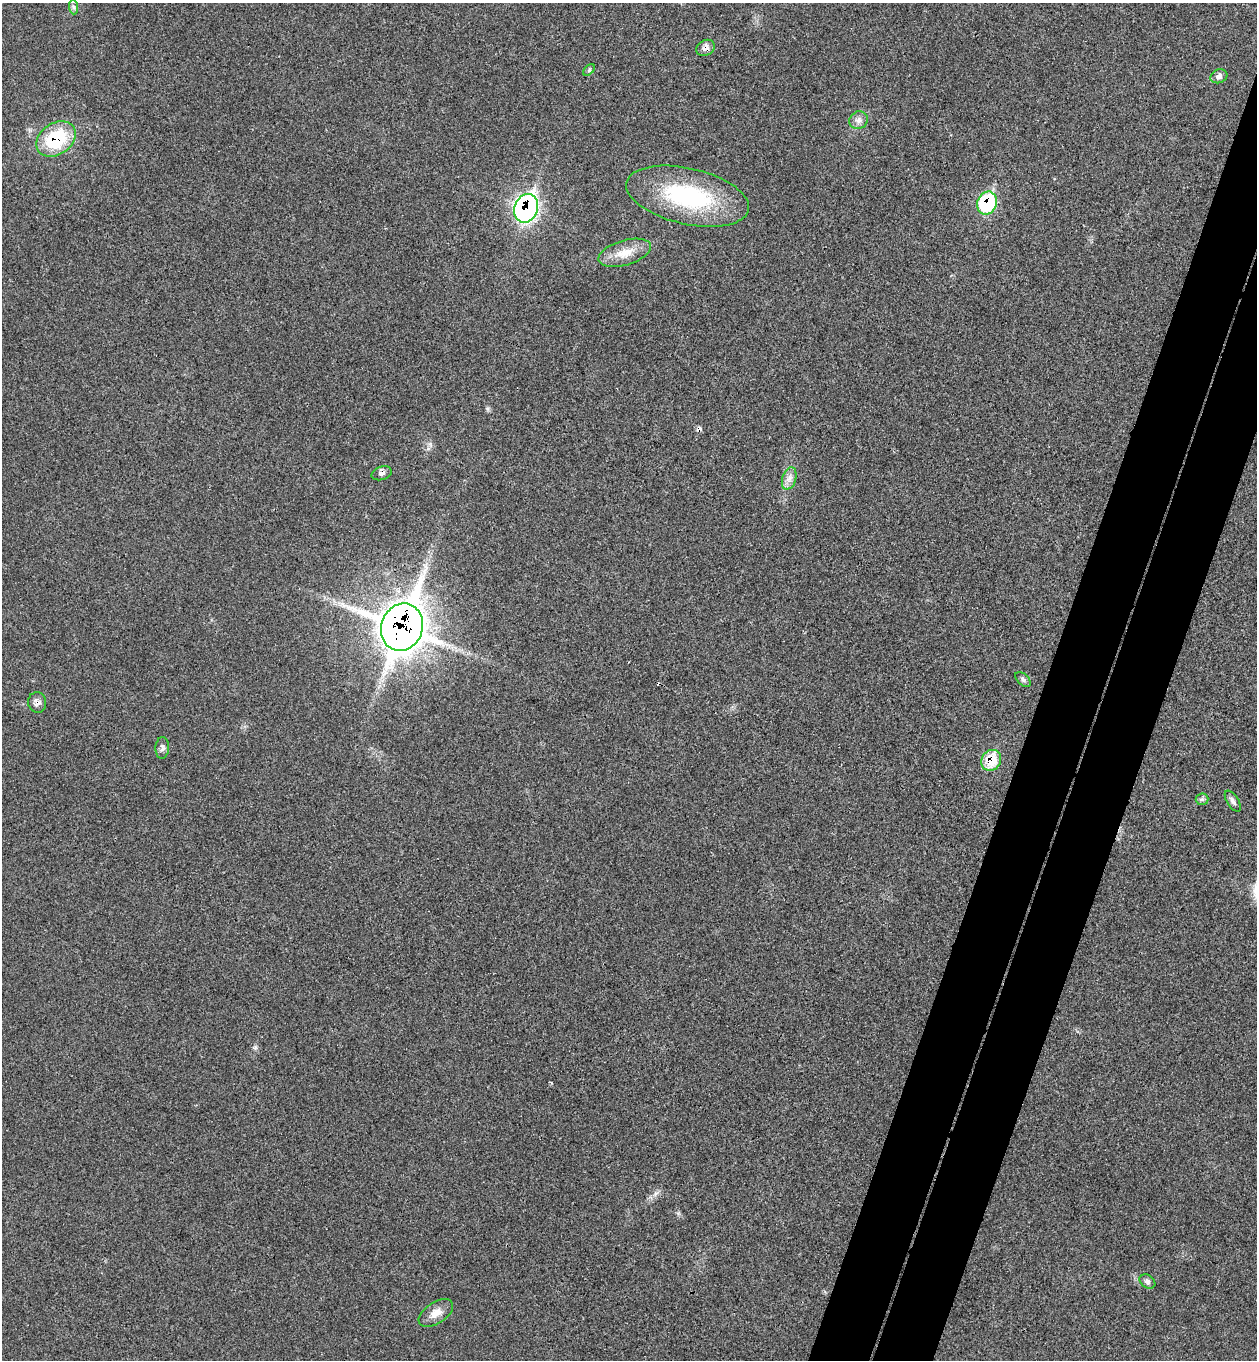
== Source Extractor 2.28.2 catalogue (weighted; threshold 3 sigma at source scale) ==
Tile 10 of 4 x 4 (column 2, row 3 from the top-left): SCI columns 1448-2702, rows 1387-2744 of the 5534 x 5489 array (HDU 1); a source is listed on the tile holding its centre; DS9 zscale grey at full resolution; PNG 1259 x 1362 px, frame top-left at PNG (2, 3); each listed source drawn as its Kron ellipse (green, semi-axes under 4 px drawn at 4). Shown black and unused: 8% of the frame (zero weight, under 3 of 4 exposures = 6% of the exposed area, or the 3 px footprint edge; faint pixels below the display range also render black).
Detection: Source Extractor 2.28.2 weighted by HDU 2 'WHT'; one run over the whole footprint, this tile lists its part. Background 0.0414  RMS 0.0068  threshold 0.0308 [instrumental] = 3 sigma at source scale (4.5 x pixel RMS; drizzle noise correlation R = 1.50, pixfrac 1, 0.05/0.05 arcsec/px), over >= 5 px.
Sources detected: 23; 2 cosmic-ray / hot-pixel residue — neither listed nor drawn; the other 21 listed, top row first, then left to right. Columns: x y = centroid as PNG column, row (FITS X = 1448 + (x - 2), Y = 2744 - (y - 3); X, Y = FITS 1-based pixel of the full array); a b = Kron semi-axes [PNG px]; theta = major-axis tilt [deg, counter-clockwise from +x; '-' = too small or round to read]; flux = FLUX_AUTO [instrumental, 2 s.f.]
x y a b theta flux
73 7 7 4 -89 1.5
706 48 10 7 29 4
589 70 7 4 45 1.1
1219 76 8 7 - 2.7
858 120 9 8 - 3.5
56 139 21 15 35 42
688 196 63 28 -13 80
987 203 12 10 66 51
526 208 15 11 69 180
625 253 27 12 16 11
382 473 10 6 17 2.5
789 478 11 7 72 4
402 627 24 20 71 1600
1023 679 9 5 -43 1.8
37 702 10 9 - 3.6
162 748 11 6 86 2.4
991 760 11 9 55 19
1202 799 6 6 - 1.5
1233 801 12 6 -58 2.3
1147 1282 8 6 -33 1.9
436 1313 19 10 34 7.1
Overlapping masked pixels (flux is a lower limit): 8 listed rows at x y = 706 48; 56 139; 987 203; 526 208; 382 473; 402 627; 37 702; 991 760
Unlisted compact peaks at least as high as the median listed source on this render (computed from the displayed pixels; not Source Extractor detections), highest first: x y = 255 1047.